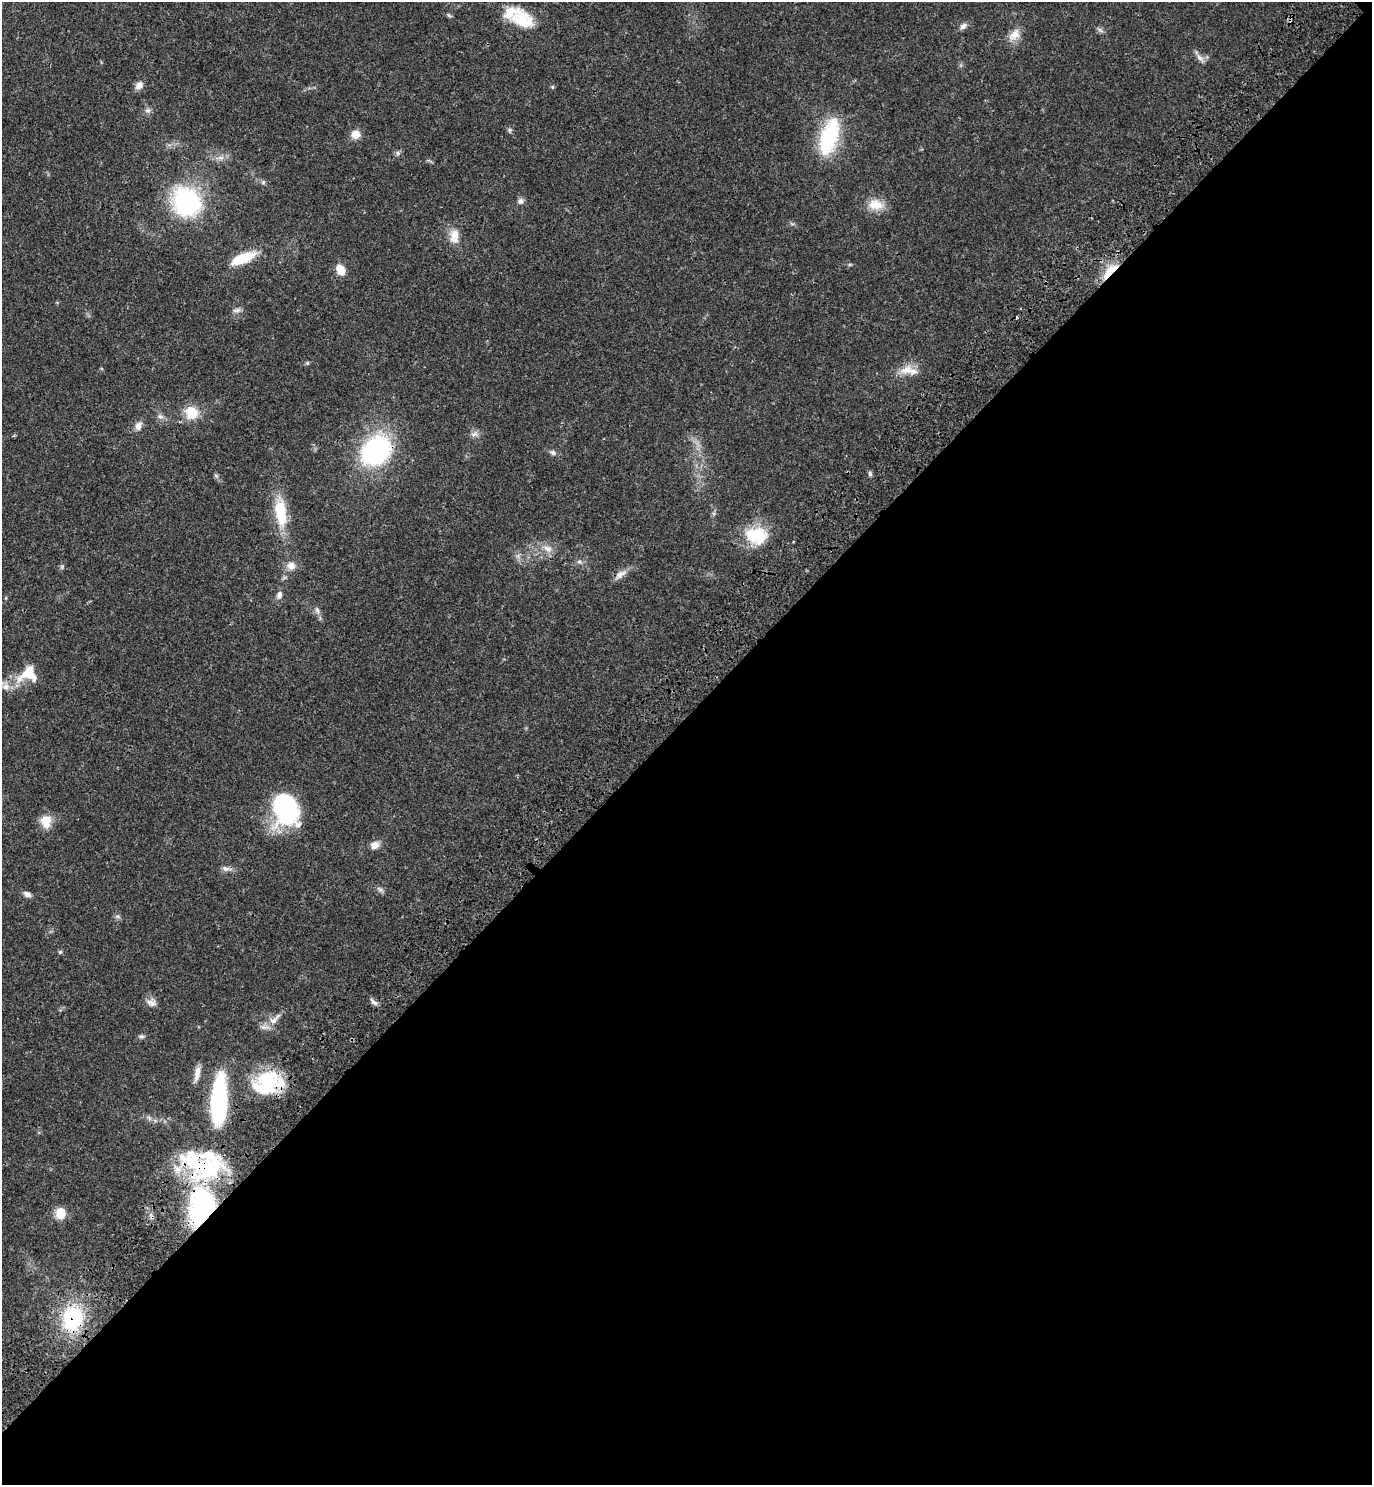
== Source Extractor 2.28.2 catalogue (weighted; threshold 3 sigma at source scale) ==
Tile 12 of 4 x 4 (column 4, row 3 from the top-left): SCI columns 4498-5867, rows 1575-3057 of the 6117 x 6117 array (HDU 1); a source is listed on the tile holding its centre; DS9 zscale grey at full resolution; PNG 1374 x 1487 px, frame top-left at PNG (2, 2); no overlay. Shown black and unused: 52% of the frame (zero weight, under 3 of 4 exposures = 6% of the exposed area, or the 3 px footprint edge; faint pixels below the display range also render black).
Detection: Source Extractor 2.28.2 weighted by HDU 2 'WHT'; one run over the whole footprint, this tile lists its part. Background 0.0271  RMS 0.0024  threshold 0.011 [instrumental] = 3 sigma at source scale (4.5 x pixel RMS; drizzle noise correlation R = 1.50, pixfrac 1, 0.05/0.05 arcsec/px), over >= 5 px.
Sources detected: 67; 1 inside a brighter object's white glare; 2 cosmic-ray / hot-pixel residue — not listed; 3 inside a brighter listed object's ellipse — not listed separately; the other 61 listed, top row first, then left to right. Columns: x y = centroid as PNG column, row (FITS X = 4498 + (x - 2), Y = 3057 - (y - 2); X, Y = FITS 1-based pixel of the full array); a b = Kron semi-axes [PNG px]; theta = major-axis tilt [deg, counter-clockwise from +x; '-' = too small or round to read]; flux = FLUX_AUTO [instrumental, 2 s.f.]
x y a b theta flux
449 15 8 3 -45 0.33
523 20 31 20 -40 8.2
963 26 9 7 38 0.97
1100 30 9 4 -35 0.61
1014 35 18 12 45 2.7
1199 57 12 7 -49 1.2
139 86 12 9 46 1.4
552 87 6 4 89 0.28
148 111 9 5 -5 0.72
510 130 6 5 - 0.44
356 134 10 9 - 2.4
829 136 43 19 73 18
398 153 6 5 - 0.53
263 182 6 5 - 0.42
520 201 8 7 - 0.82
187 202 31 28 -62 29
875 205 21 14 -8 3.9
454 236 21 13 88 3.1
243 258 29 10 22 7.1
341 270 11 8 -61 3.3
1110 271 24 7 47 5.7
237 310 11 5 8 0.81
307 363 5 5 - 0.36
907 370 20 13 -1 3.5
192 413 15 14 - 5.4
160 416 9 5 -28 0.76
138 426 12 9 72 1.4
474 434 11 6 26 0.95
376 451 26 20 43 42
553 453 8 7 - 0.7
870 474 6 5 - 0.44
216 476 7 4 -56 0.45
281 512 35 13 -83 9.7
756 535 30 22 -5 9.2
548 549 14 8 -31 1.8
579 562 7 5 -20 0.63
291 566 12 11 - 1.9
62 567 6 5 - 0.4
621 574 18 8 35 1.8
279 595 10 7 74 1.1
317 610 10 6 -75 0.86
28 674 24 18 27 7.1
6 687 12 9 -19 1.8
286 809 33 24 -70 30
46 821 16 12 -85 3.5
374 845 9 8 - 1.9
226 869 14 6 -9 1.1
380 889 11 5 -28 0.68
27 894 9 6 -27 1.1
60 952 5 5 - 0.36
149 1002 12 8 -31 1.3
374 1002 12 5 -40 0.87
273 1020 13 9 26 2
141 1036 7 5 0 0.54
197 1073 20 7 79 1.9
265 1088 38 24 9 13
219 1101 56 17 88 31
205 1167 56 31 -20 25
202 1208 32 20 82 37
60 1213 12 10 85 3.7
73 1318 23 19 77 21
Overlapping masked pixels (flux is a lower limit): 5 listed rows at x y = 187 202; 1110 271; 205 1167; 202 1208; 73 1318